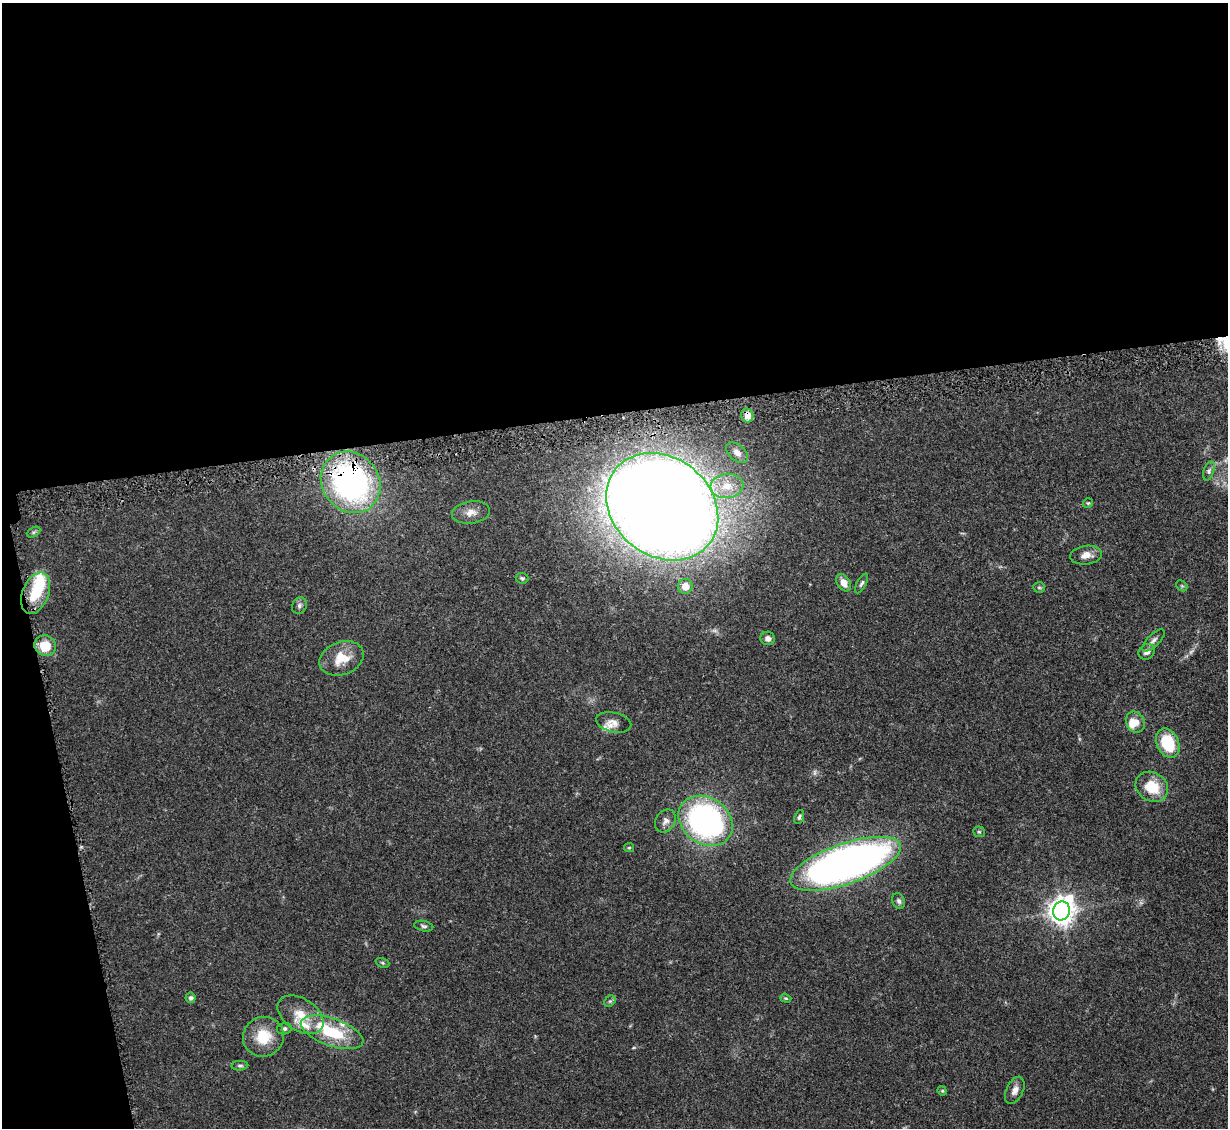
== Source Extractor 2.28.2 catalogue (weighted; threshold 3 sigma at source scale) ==
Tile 1 of 4 x 4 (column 1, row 1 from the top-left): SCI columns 54-1279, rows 3635-4760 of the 4995 x 5067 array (HDU 1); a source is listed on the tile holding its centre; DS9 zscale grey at full resolution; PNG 1230 x 1130 px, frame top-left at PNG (2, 3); each listed source drawn as its Kron ellipse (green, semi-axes under 4 px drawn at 4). Shown black and unused: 40% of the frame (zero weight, under 3 of 5 exposures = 4% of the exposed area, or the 3 px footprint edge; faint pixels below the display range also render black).
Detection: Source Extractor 2.28.2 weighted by HDU 2 'WHT'; one run over the whole footprint, this tile lists its part. Background 0.0699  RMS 0.0033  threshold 0.0151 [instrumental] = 3 sigma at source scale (4.5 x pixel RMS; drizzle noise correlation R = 1.50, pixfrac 1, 0.05/0.05 arcsec/px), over >= 5 px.
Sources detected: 55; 2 too faint to see at this stretch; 1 inside a brighter object's white glare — neither listed nor drawn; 5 inside a brighter listed object's ellipse — not listed separately; the other 47 listed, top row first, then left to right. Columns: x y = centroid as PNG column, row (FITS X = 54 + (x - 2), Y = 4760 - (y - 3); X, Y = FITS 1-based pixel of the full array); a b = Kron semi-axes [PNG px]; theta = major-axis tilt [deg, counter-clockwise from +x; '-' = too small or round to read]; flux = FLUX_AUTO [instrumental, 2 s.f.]
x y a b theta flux
747 415 7 6 - 1.9
737 453 13 8 -40 1.8
1209 471 10 5 72 0.89
351 482 32 28 -51 97
727 486 16 12 7 5.6
1088 503 5 5 - 0.41
662 507 60 49 -39 990
471 512 19 11 8 3.1
33 532 7 4 27 0.59
1086 555 16 9 8 3
522 578 6 5 - 0.56
844 583 9 6 -58 3
862 583 11 4 62 0.8
685 586 7 7 - 3.9
1182 586 6 4 -43 0.48
1039 587 6 5 - 0.52
36 593 22 13 69 9.3
299 606 8 7 - 1
768 638 7 6 - 1.4
1153 640 14 6 44 1.4
45 646 11 10 - 7.3
1147 652 9 7 37 1.7
342 658 23 16 20 7.7
614 722 18 9 -12 2.5
1135 722 11 9 -60 2.9
1168 743 15 11 -65 14
1152 787 17 14 -33 9.1
799 817 7 4 69 0.69
665 821 12 9 57 1.9
706 821 29 23 -34 96
979 832 6 5 - 0.49
629 848 5 4 - 0.4
845 864 58 20 19 230
899 901 8 6 -66 1
1061 911 9 8 - 370
424 926 9 5 -12 0.79
382 963 7 4 -21 0.53
191 998 5 5 - 1
786 998 6 4 -19 0.42
610 1001 6 5 - 0.59
301 1015 25 16 -33 7.4
284 1029 7 5 13 0.85
332 1032 33 13 -19 16
263 1037 20 20 - 9.6
240 1066 8 4 4 0.66
1015 1090 14 8 65 2.3
942 1091 5 4 - 0.38
Overlapping masked pixels (flux is a lower limit): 2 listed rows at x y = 747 415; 351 482